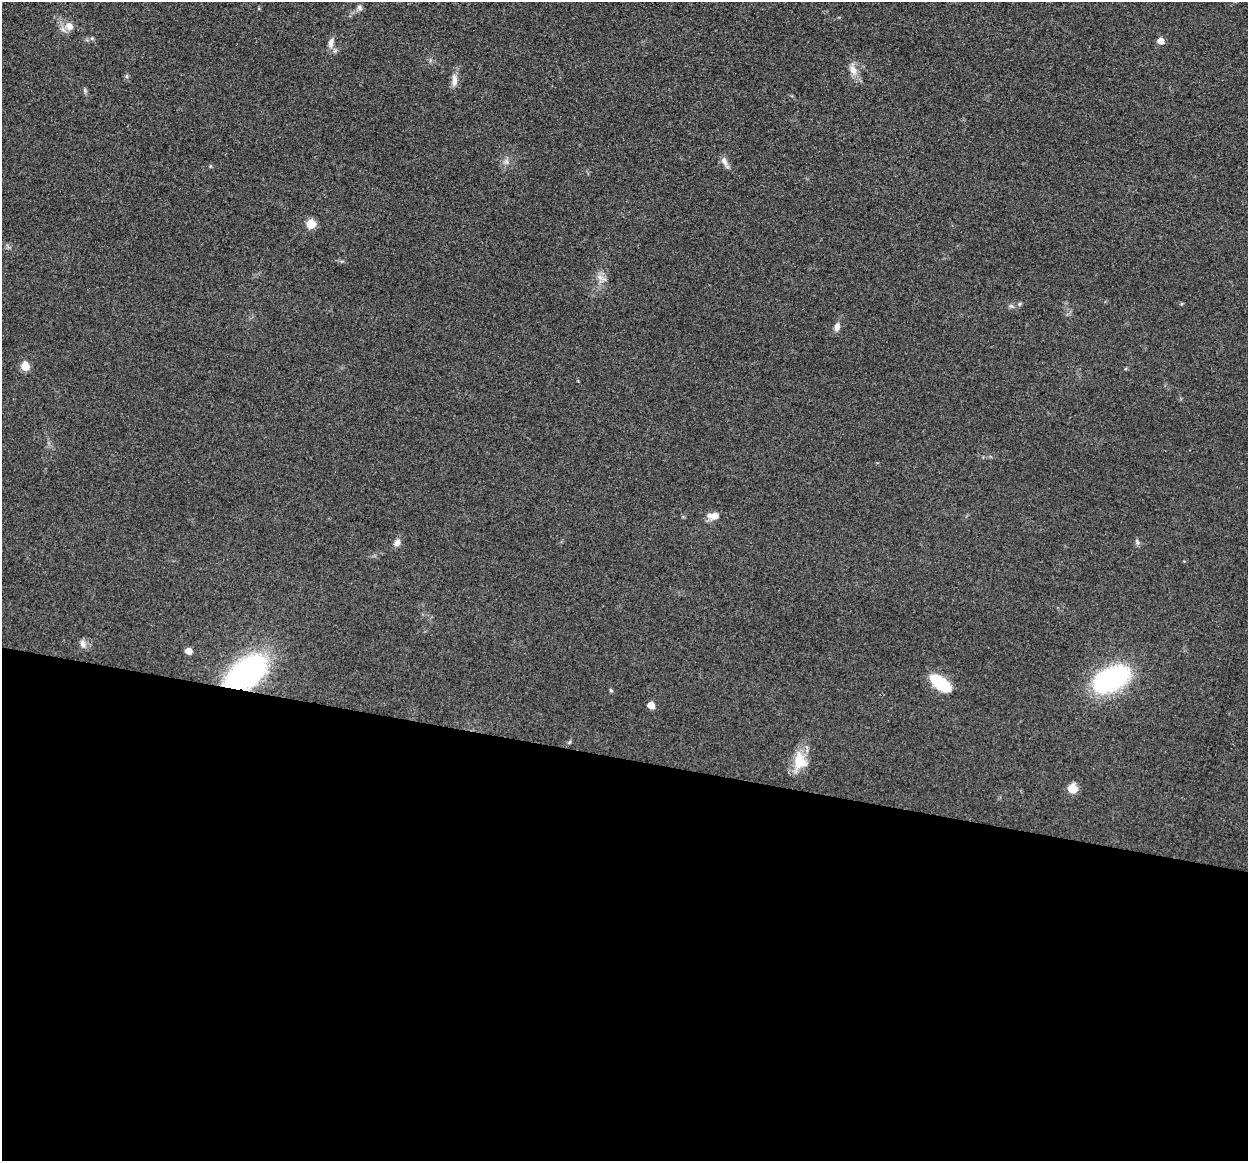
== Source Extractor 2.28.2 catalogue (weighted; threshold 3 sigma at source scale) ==
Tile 14 of 4 x 4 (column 2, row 4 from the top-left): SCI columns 1252-2497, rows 129-1287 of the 4993 x 5012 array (HDU 1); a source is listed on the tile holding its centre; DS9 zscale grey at full resolution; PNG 1250 x 1163 px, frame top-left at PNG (2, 2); no overlay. Shown black and unused: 35% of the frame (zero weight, under 3 of 4 exposures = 1% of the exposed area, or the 3 px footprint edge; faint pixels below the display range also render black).
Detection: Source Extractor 2.28.2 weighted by HDU 2 'WHT'; one run over the whole footprint, this tile lists its part. Background 0.103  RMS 0.0077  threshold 0.0345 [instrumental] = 3 sigma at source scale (4.5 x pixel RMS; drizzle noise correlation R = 1.50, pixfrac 1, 0.05/0.05 arcsec/px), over >= 5 px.
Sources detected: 30; all 30 listed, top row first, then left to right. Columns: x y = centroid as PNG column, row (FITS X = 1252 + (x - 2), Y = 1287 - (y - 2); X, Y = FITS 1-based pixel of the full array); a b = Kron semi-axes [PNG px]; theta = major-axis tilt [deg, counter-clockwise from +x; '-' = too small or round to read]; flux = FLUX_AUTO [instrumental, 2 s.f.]
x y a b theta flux
359 7 8 6 -60 2.1
69 26 12 10 -50 6.6
92 38 6 4 17 1.3
1160 41 5 5 - 6.7
331 42 12 7 76 4.2
853 70 15 10 -57 6.5
127 76 6 4 -90 1.2
454 80 18 7 -88 5.4
85 91 8 4 -90 1.3
724 161 13 7 -63 3.9
506 162 9 4 -81 2.1
210 166 5 4 - 0.76
311 224 6 6 - 22
600 277 11 5 -27 3.5
1019 304 5 5 - 1.1
837 327 10 7 77 3.8
25 366 6 5 - 18
713 516 14 9 -2 6.2
1137 542 8 5 -64 1.7
397 543 10 7 59 3.6
83 644 11 7 -65 3.8
188 651 5 5 - 6.4
246 674 30 17 38 230
1111 679 36 19 25 120
941 684 26 12 -37 28
611 690 5 4 - 1
651 705 6 5 - 8.7
569 742 6 3 70 0.97
800 761 24 16 -90 18
1072 789 6 6 - 21
Overlapping masked pixels (flux is a lower limit): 1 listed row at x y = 246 674